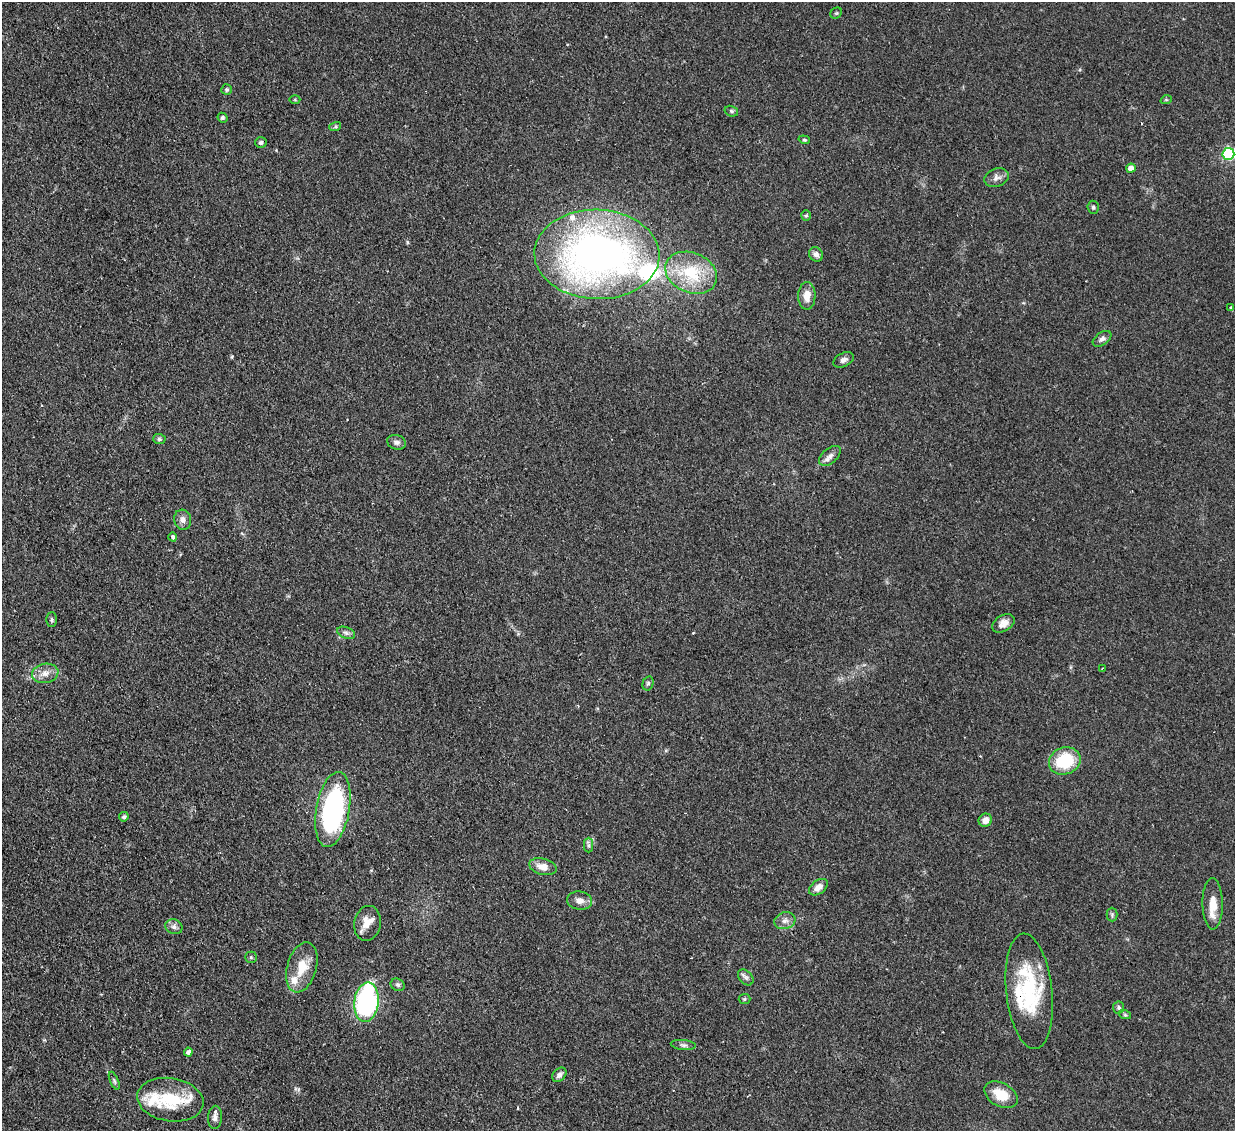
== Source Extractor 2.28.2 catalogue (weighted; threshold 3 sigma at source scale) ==
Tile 7 of 4 x 4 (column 3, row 2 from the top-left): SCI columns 2466-3698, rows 2514-3642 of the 4931 x 4910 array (HDU 1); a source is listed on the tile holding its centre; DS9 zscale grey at full resolution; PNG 1237 x 1133 px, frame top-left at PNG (2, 2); each listed source drawn as its Kron ellipse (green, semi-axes under 4 px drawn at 4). Shown black and unused: <1% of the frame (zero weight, under 2 of 3 exposures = <1% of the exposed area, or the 3 px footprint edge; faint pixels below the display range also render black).
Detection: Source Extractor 2.28.2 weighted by HDU 2 'WHT'; one run over the whole footprint, this tile lists its part. Background 0.0828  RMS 0.0061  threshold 0.0275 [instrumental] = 3 sigma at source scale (4.5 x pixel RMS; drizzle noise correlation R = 1.50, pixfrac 1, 0.05/0.05 arcsec/px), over >= 5 px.
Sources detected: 70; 2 cosmic-ray / hot-pixel residue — neither listed nor drawn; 7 inside a brighter listed object's ellipse — not listed separately; the other 61 listed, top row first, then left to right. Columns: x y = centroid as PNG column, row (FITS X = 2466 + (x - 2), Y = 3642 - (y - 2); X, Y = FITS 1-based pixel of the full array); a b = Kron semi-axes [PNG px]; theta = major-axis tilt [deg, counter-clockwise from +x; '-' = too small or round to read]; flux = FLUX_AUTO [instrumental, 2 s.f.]
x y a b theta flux
836 13 6 5 - 0.83
227 90 5 5 - 0.99
295 100 5 3 - 0.61
1166 100 6 3 18 0.6
731 111 7 5 -18 1.2
222 118 5 4 - 1.1
335 127 6 4 18 0.94
804 140 6 4 -18 0.82
261 142 6 5 - 1.3
1228 154 6 6 - 84
1131 168 4 4 - 5.1
996 178 12 9 19 3.2
1093 207 6 5 - 1.3
806 216 5 5 - 0.83
597 254 62 44 -2 330
816 254 7 6 - 2.6
691 273 27 20 -22 31
807 296 14 8 90 6.6
1230 307 4 3 - 0.76
1102 339 10 6 35 2.2
844 360 11 6 26 2.6
159 439 6 5 - 1.1
396 442 9 7 -17 2.2
830 456 13 7 41 3.2
183 520 10 8 -77 3
173 537 4 4 - 2.3
52 619 7 5 -90 1.1
1003 623 12 8 31 4.3
346 633 9 5 -21 1.9
1102 668 3 3 - 1
45 673 13 9 11 5.1
648 683 7 5 74 1.2
1065 761 16 13 21 28
333 809 38 16 80 120
124 817 5 4 - 1.2
985 820 7 6 - 4.3
588 845 7 4 90 1.4
543 867 14 8 -14 6.2
818 887 11 6 36 4.4
580 901 12 9 -9 4
1213 904 26 10 -89 9.9
1112 915 7 5 -90 1.2
785 921 10 8 16 3.3
367 923 17 13 78 7.4
174 927 9 7 -24 2.3
251 957 6 5 - 0.9
302 967 26 14 74 15
746 977 9 6 -47 1.9
398 985 7 6 - 1.3
1029 991 58 23 -84 52
744 999 6 5 - 0.97
366 1002 20 12 83 100
1119 1007 6 5 - 1.1
1125 1015 6 4 -19 0.83
683 1045 12 5 -6 2.1
188 1052 4 4 - 2
559 1075 8 6 45 2.1
114 1081 9 4 -67 1.1
1001 1095 18 11 -29 13
170 1100 33 21 -9 27
215 1117 11 7 88 2.7
Overlapping masked pixels (flux is a lower limit): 1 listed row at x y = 1029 991
Isophote crosses this tile's border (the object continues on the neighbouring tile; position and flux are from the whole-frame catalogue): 1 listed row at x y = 1228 154